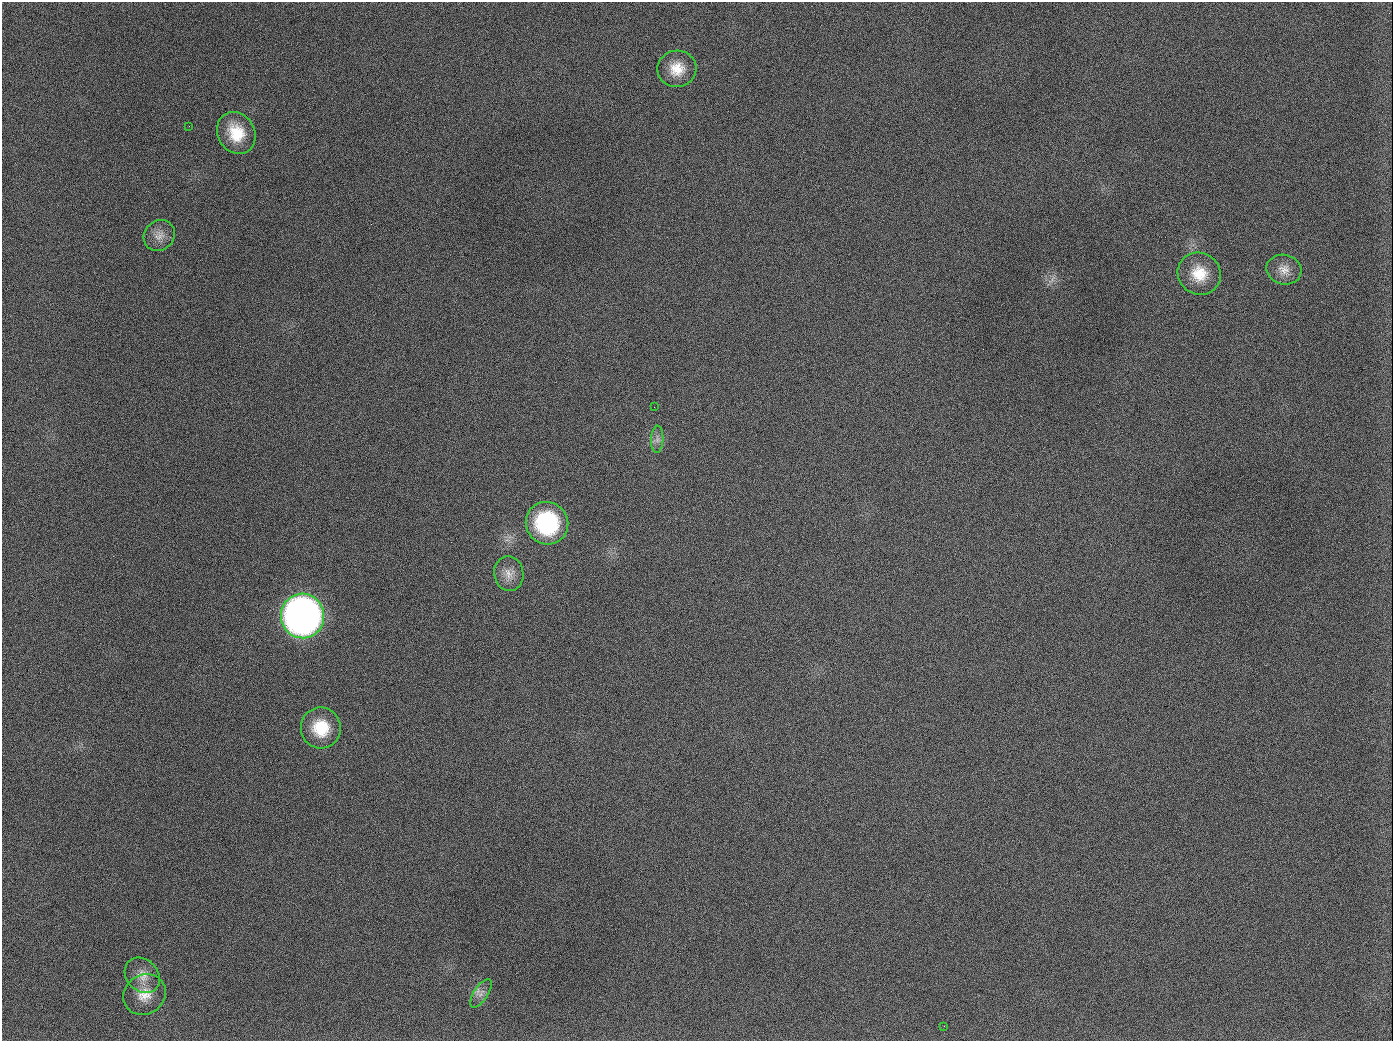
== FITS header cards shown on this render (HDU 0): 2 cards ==
NAXIS1  =                 1391
NAXIS2  =                 1039

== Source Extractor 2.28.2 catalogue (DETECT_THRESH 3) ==
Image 1391 x 1039 px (HDU 0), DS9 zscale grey, 1 PNG px = 1 image px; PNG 1395 x 1043 px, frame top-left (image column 1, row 1039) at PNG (2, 2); each listed source drawn as its Kron ellipse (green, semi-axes under 4 px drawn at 4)
Background 1680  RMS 74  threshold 222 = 3 sigma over >= 5 px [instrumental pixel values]
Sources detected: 16; all 16 listed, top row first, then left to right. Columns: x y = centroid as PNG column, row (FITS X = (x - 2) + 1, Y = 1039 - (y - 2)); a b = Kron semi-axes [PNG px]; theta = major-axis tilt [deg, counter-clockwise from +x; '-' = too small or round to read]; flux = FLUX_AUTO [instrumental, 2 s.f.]
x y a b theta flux
677 69 19 18 - 1.1e+05
189 126 2 2 - 7.1e+03
236 133 22 18 -60 1.6e+05
159 236 16 14 45 5.4e+04
1284 270 17 15 -13 5.9e+04
1199 274 22 20 -34 1.4e+05
654 407 3 2 - 3.7e+03
657 439 13 6 87 2.5e+04
547 523 21 21 - 5.6e+05
509 574 17 14 -81 6.1e+04
302 616 22 21 - 3.9e+06
321 728 20 20 - 1.8e+05
142 975 19 15 -46 7.0e+04
481 993 16 7 56 3.1e+04
144 994 22 19 34 1.0e+05
944 1026 2 2 - 5.9e+03